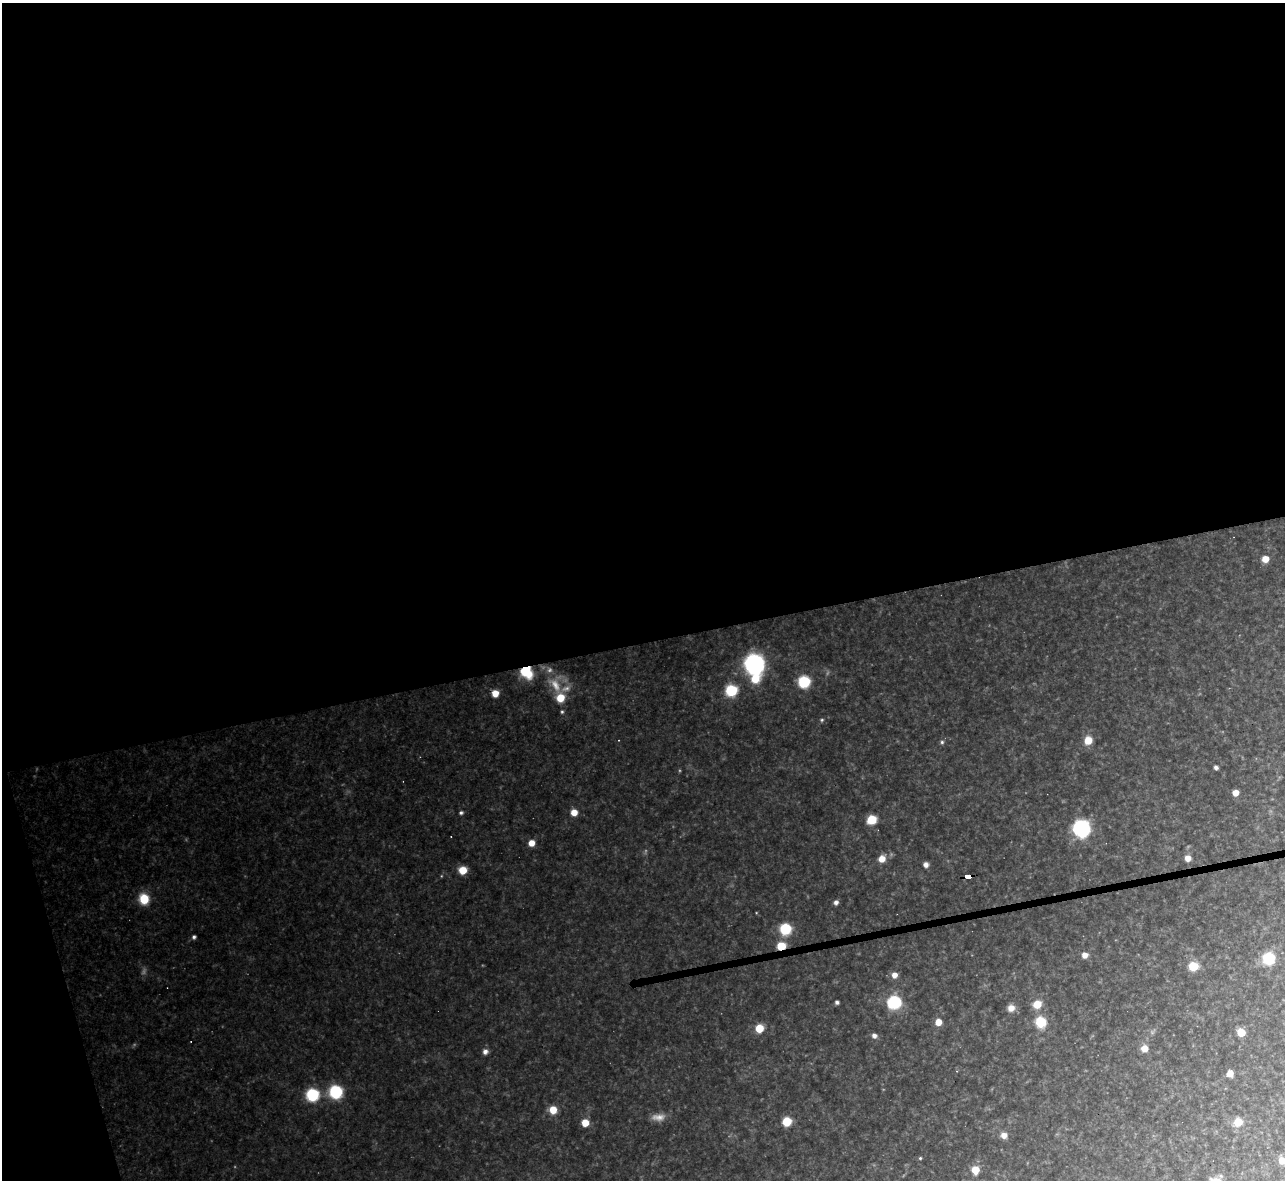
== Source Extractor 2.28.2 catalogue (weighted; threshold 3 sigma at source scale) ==
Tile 1 of 4 x 4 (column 1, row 1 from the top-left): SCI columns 1-1283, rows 3678-4855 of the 5133 x 5115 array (HDU 1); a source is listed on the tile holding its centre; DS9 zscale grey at full resolution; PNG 1287 x 1182 px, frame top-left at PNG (2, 3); no overlay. Shown black and unused: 56% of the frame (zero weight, under 3 of 4 exposures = <1% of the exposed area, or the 3 px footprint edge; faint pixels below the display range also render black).
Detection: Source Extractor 2.28.2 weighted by HDU 2 'WHT'; one run over the whole footprint, this tile lists its part. Background 0.325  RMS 0.02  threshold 0.0878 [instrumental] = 3 sigma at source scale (4.5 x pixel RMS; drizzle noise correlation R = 1.50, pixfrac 1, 0.05/0.05 arcsec/px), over >= 5 px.
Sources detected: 60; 4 too faint to see at this stretch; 1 cosmic-ray / hot-pixel residue — not listed; the other 55 listed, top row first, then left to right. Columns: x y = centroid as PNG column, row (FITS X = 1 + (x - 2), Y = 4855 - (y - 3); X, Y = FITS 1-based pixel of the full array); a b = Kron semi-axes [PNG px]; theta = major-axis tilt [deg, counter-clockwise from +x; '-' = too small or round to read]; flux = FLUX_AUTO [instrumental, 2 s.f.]
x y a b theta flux
1265 559 6 6 - 20
754 664 10 10 - 480
526 672 15 12 -46 56
755 678 10 9 - 35
804 682 7 7 - 120
731 690 7 7 - 110
495 693 6 6 - 21
560 698 8 7 - 36
562 712 5 4 - 2.4
822 720 5 4 - 2.6
1088 740 7 6 - 29
942 742 5 5 - 2.9
1216 767 4 3 - 4.7
1235 793 5 5 - 14
574 812 6 6 - 18
461 813 5 5 - 3.4
872 820 7 6 - 48
1081 828 11 11 - 200
531 843 6 5 - 17
1188 858 5 5 - 14
882 859 7 6 - 19
926 865 6 5 - 7.6
463 870 7 6 - 30
968 876 6 4 8 95
144 899 9 8 - 50
836 902 5 5 - 6.1
785 929 7 7 - 100
194 937 4 4 - 4.5
781 946 6 5 - 46
1085 955 6 6 - 12
1268 958 7 7 - 110
1193 966 6 6 - 55
894 975 6 6 - 11
837 1002 4 4 - 4.1
894 1002 7 7 - 190
1037 1004 8 7 - 27
1011 1008 9 8 - 12
938 1022 6 5 - 19
1040 1022 8 7 - 59
759 1028 6 5 - 44
1241 1032 5 5 - 58
874 1036 5 5 - 8
1144 1048 7 6 - 17
485 1052 6 6 - 7.6
1230 1073 6 5 - 15
336 1092 9 8 - 110
312 1095 7 7 - 150
553 1110 7 7 - 27
787 1122 6 6 - 63
1238 1122 7 6 - 27
585 1123 6 6 - 25
1004 1135 7 7 - 11
920 1158 4 3 - 2.1
1282 1160 6 6 - 17
975 1170 6 6 - 29
Overlapping masked pixels (flux is a lower limit): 3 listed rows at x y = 526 672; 968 876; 781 946
Isophote crosses this tile's border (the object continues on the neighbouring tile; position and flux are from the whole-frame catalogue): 1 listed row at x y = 1282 1160